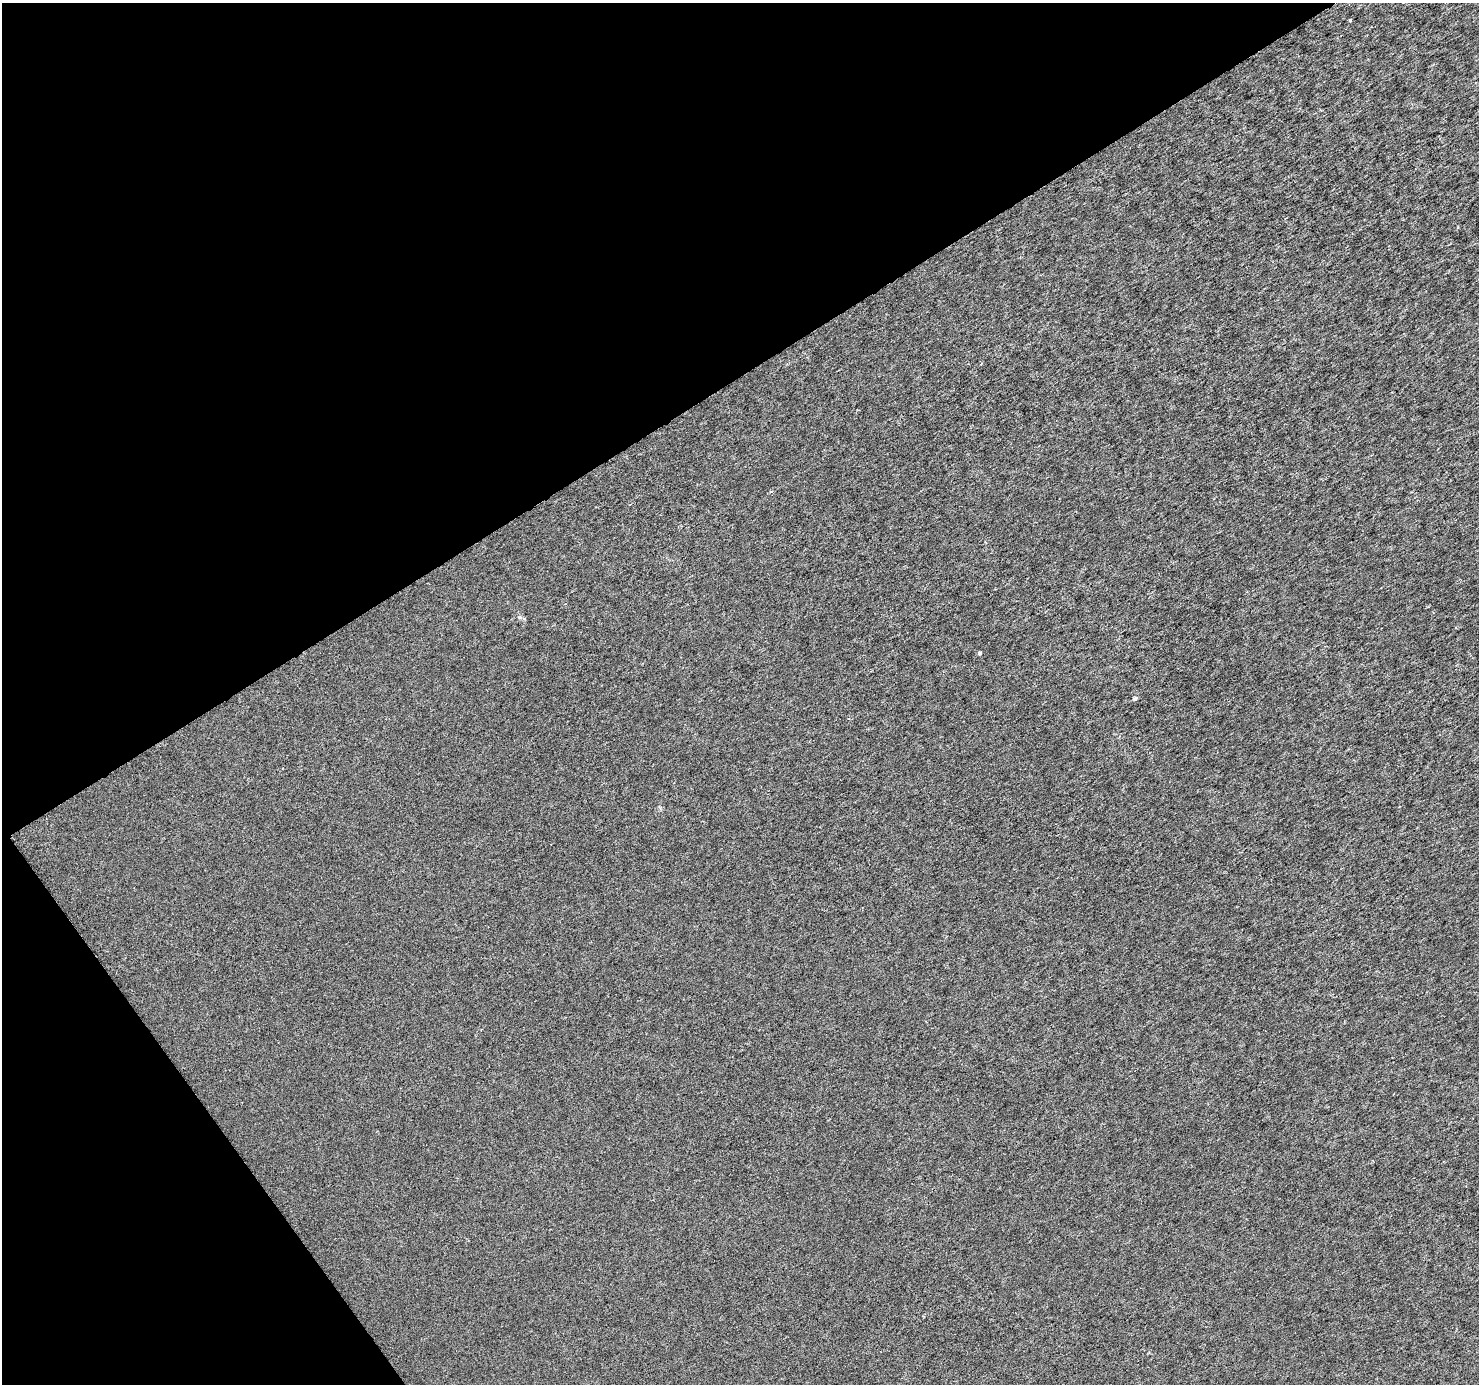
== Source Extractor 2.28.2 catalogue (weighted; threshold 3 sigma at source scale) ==
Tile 5 of 4 x 4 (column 1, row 2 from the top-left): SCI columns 6-1482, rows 2946-4327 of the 5914 x 5830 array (HDU 1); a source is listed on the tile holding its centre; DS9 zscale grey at full resolution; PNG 1481 x 1386 px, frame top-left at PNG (2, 3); no overlay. Shown black and unused: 33% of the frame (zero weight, under 3 of 6 exposures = <1% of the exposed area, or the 3 px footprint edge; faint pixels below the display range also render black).
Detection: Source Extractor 2.28.2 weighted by HDU 2 'WHT'; one run over the whole footprint, this tile lists its part. Background -1.50e-05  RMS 0.0016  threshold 0.00669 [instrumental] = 3 sigma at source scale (4.09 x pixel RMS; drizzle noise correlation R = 1.36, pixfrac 0.8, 0.0396/0.0396 arcsec/px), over >= 5 px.
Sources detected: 3; all 3 listed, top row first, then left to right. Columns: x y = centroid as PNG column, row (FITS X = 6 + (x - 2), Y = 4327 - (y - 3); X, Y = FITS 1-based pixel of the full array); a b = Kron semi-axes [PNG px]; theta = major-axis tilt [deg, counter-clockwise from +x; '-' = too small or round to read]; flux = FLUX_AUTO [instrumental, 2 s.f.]
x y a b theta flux
1350 20 3 3 - 0.3
979 653 3 3 - 0.5
1135 698 6 4 10 0.25